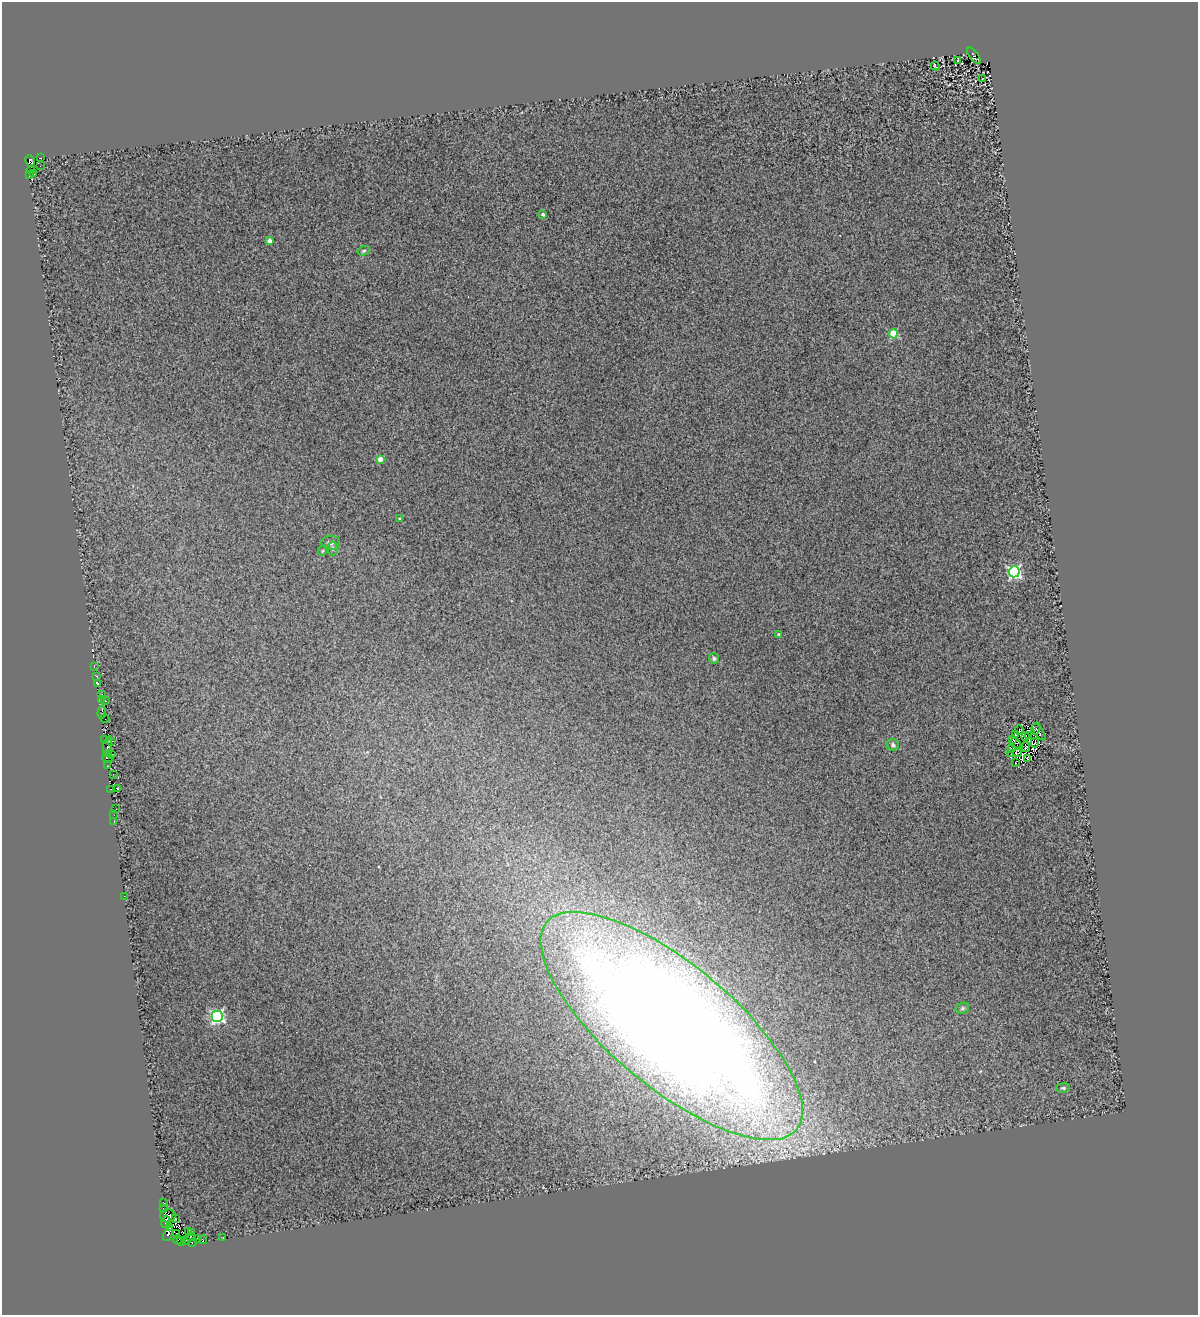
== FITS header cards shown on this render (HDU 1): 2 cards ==
NAXIS1  =                 1196
NAXIS2  =                 1313

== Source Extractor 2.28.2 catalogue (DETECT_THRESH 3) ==
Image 1196 x 1313 px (HDU 1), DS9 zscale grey, 1 PNG px = 1 image px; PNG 1200 x 1317 px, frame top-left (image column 1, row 1313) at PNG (2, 2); each listed source drawn as its Kron ellipse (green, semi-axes under 4 px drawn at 4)
Background 0.775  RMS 1.1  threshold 3.18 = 3 sigma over >= 5 px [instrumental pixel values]
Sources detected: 95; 13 with non-positive FLUX_AUTO (blend fragments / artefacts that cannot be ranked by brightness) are neither listed nor drawn; the other 82 listed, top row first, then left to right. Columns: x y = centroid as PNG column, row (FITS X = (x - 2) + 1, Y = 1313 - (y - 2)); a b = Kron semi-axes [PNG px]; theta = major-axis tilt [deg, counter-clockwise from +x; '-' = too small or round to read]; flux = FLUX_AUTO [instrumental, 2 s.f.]
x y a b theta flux
974 56 10 3 -52 96
958 60 3 2 - 36
935 66 5 2 - 70
983 78 4 2 - 140
41 158 3 2 - 100
30 161 6 4 -63 310
40 166 3 2 - 69
31 170 4 2 - 300
30 174 3 3 - 1700
34 174 3 2 - 48
543 214 4 4 - 190
269 241 4 3 - 700
363 251 6 4 17 110
893 334 4 4 - 3200
380 459 4 4 - 880
399 518 3 2 - 58
331 543 9 7 1 250
333 549 7 5 90 160
322 551 5 3 - 61
1014 572 5 5 - 14000
779 634 3 3 - 170
714 658 5 5 - 150
94 667 3 2 - 250
96 676 3 2 - 1300
97 684 4 3 - 4000
102 694 3 2 - 66
101 700 3 2 - 340
105 701 3 2 - 190
102 712 6 3 88 1600
105 719 4 2 - 1300
1036 729 6 4 69 34
1019 730 5 2 - 73
1039 732 10 3 -54 110
1016 734 4 2 - 40
1029 736 4 2 - 75
1025 737 3 2 - 63
1013 739 2 2 - 26
104 740 3 2 - 1600
111 741 4 2 - 990
1015 743 5 2 - 74
1035 743 5 2 - 22
893 745 6 5 - 180
107 746 10 4 78 3400
1026 747 5 3 - 39
1011 749 2 2 - 85
1017 753 4 4 - 48
108 754 3 3 - 3000
112 754 4 3 - 3200
1011 754 2 2 - 29
107 758 5 2 - 2000
1027 759 4 3 - 47
1016 763 3 2 - 76
107 766 3 2 - 250
113 774 3 2 - 73
111 789 3 2 - 79
118 789 3 2 - 80
116 809 3 2 - 190
114 815 2 2 - 82
114 821 3 2 - 120
124 896 2 2 - 37
962 1008 7 5 21 120
217 1016 5 5 - 16000
672 1026 162 61 -40 190000
1063 1088 7 4 7 140
163 1203 3 3 - 610
163 1209 3 2 - 1200
168 1216 7 6 - 6500
175 1219 3 3 - 1800
166 1222 6 3 80 21000
169 1228 3 2 - 2900
189 1232 4 3 - 4200
192 1233 3 3 - 5000
168 1234 8 3 67 10000
177 1234 2 2 - 2000
190 1237 5 4 - 2100
197 1238 3 2 - 660
223 1238 3 2 - 79
177 1240 4 2 - 2500
203 1240 4 2 - 88
181 1241 4 3 - 2100
186 1241 2 2 - 920
192 1242 5 3 - 3600
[13 non-positive-flux detections neither listed nor drawn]